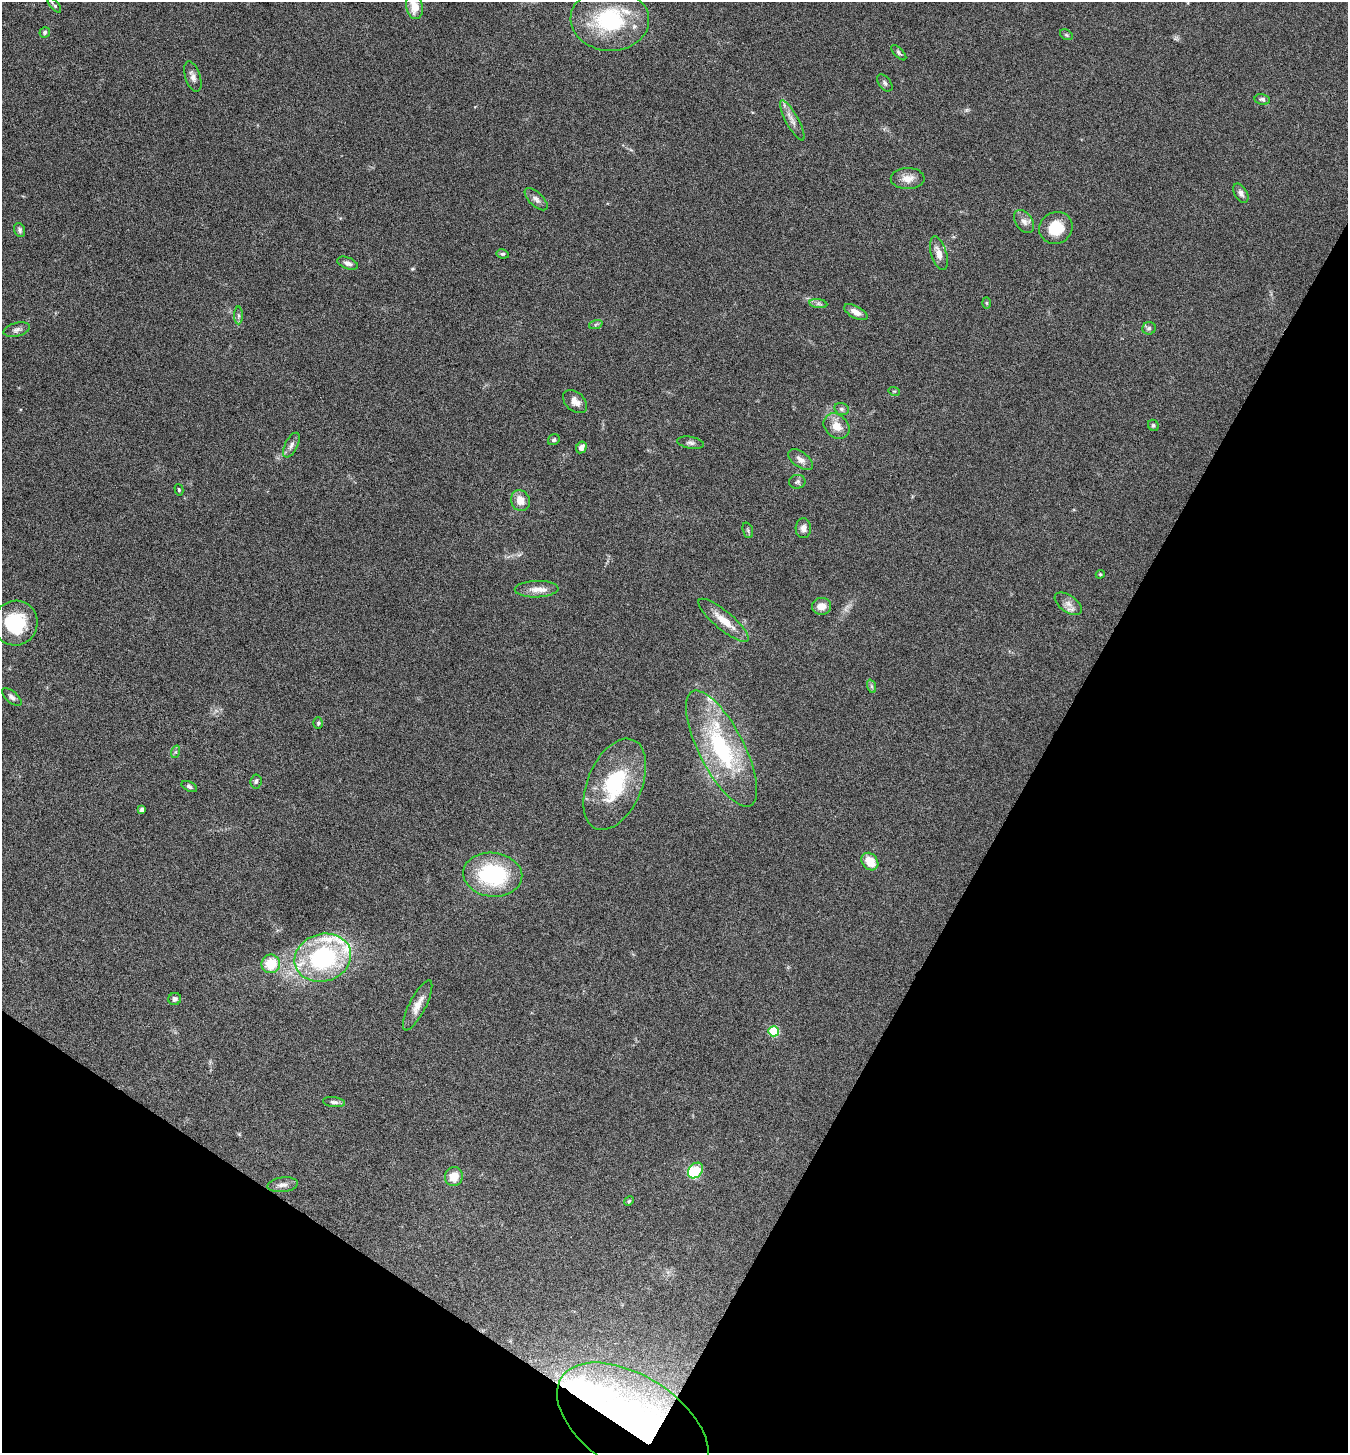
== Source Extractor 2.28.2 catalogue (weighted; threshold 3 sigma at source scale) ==
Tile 15 of 4 x 4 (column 3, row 4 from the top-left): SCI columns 2980-4325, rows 4-1454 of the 5822 x 5813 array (HDU 1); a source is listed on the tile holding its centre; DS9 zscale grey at full resolution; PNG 1350 x 1455 px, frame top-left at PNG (2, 2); each listed source drawn as its Kron ellipse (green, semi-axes under 4 px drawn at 4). Shown black and unused: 30% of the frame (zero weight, under 5 of 9 exposures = <1% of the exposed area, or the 3 px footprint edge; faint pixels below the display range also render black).
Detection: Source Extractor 2.28.2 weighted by HDU 2 'WHT'; one run over the whole footprint, this tile lists its part. Background 0.0706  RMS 0.0042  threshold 0.0172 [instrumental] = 3 sigma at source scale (4.09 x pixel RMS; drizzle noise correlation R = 1.36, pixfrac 0.8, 0.05/0.05 arcsec/px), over >= 5 px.
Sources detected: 78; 1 too faint to see at this stretch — neither listed nor drawn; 8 inside a brighter listed object's ellipse — not listed separately; the other 69 listed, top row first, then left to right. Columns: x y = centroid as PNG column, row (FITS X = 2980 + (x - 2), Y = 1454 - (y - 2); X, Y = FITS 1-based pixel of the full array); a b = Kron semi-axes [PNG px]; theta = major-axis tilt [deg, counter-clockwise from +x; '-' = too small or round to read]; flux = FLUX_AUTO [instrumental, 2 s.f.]
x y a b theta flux
54 5 9 3 -49 0.71
414 7 12 8 -79 6.3
610 20 39 31 -3 34
45 32 6 5 - 0.84
1066 35 7 5 -32 0.59
899 53 9 4 -46 0.75
193 76 16 7 -72 2.2
885 83 10 6 -52 1
1262 99 8 5 -10 1.1
792 120 22 6 -61 2.9
908 179 17 10 2 3.9
1241 193 10 6 -59 1.6
536 199 14 7 -44 1.9
1024 221 13 8 -55 2.1
1056 228 17 15 30 9.9
20 230 7 5 -70 0.95
939 253 17 7 -73 3.5
503 254 6 4 -10 0.7
348 263 11 5 -20 1.7
986 303 5 3 - 0.39
818 304 9 4 -8 1
856 312 13 6 -27 3
238 315 9 4 -89 0.82
596 324 7 4 19 0.69
1149 328 7 6 - 1.1
17 330 13 6 16 1.6
894 391 6 3 -16 0.44
575 402 14 9 -42 3.2
842 409 7 5 -16 0.94
1153 425 6 5 - 0.7
836 426 14 11 -43 5.1
554 440 6 5 - 0.76
690 443 13 6 -9 1.3
291 445 13 6 63 1.8
581 447 6 5 - 2.1
801 460 14 7 -36 2.4
797 482 8 7 - 0.92
179 490 6 4 -75 0.45
520 500 11 9 -67 4.5
803 528 10 7 -87 2
748 530 8 5 -71 0.73
1100 574 4 4 - 0.47
537 589 22 8 2 4
1068 604 15 8 -35 2.8
821 606 9 8 - 3.6
723 620 32 9 -40 6.9
15 623 22 22 - 19
871 686 7 4 -71 0.76
12 697 12 5 -40 1.4
318 723 6 4 87 0.57
721 749 64 22 -63 43
175 752 6 4 71 0.6
256 781 7 5 84 0.92
615 784 48 27 67 29
189 787 8 4 -25 0.93
142 809 4 4 - 0.74
870 862 9 7 -50 6.2
493 875 29 22 -6 37
323 958 29 24 17 51
271 964 9 9 - 10
175 999 6 6 - 1.1
418 1005 28 8 63 4.6
774 1031 5 5 - 20
334 1102 11 5 -6 1.2
695 1171 9 6 48 21
454 1177 9 9 - 5.6
282 1185 15 7 7 2.3
629 1201 5 4 - 0.48
633 1423 85 47 -33 150
Overlapping masked pixels (flux is a lower limit): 1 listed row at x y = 633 1423
Isophote crosses this tile's border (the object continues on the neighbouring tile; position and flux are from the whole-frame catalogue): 1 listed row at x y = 414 7